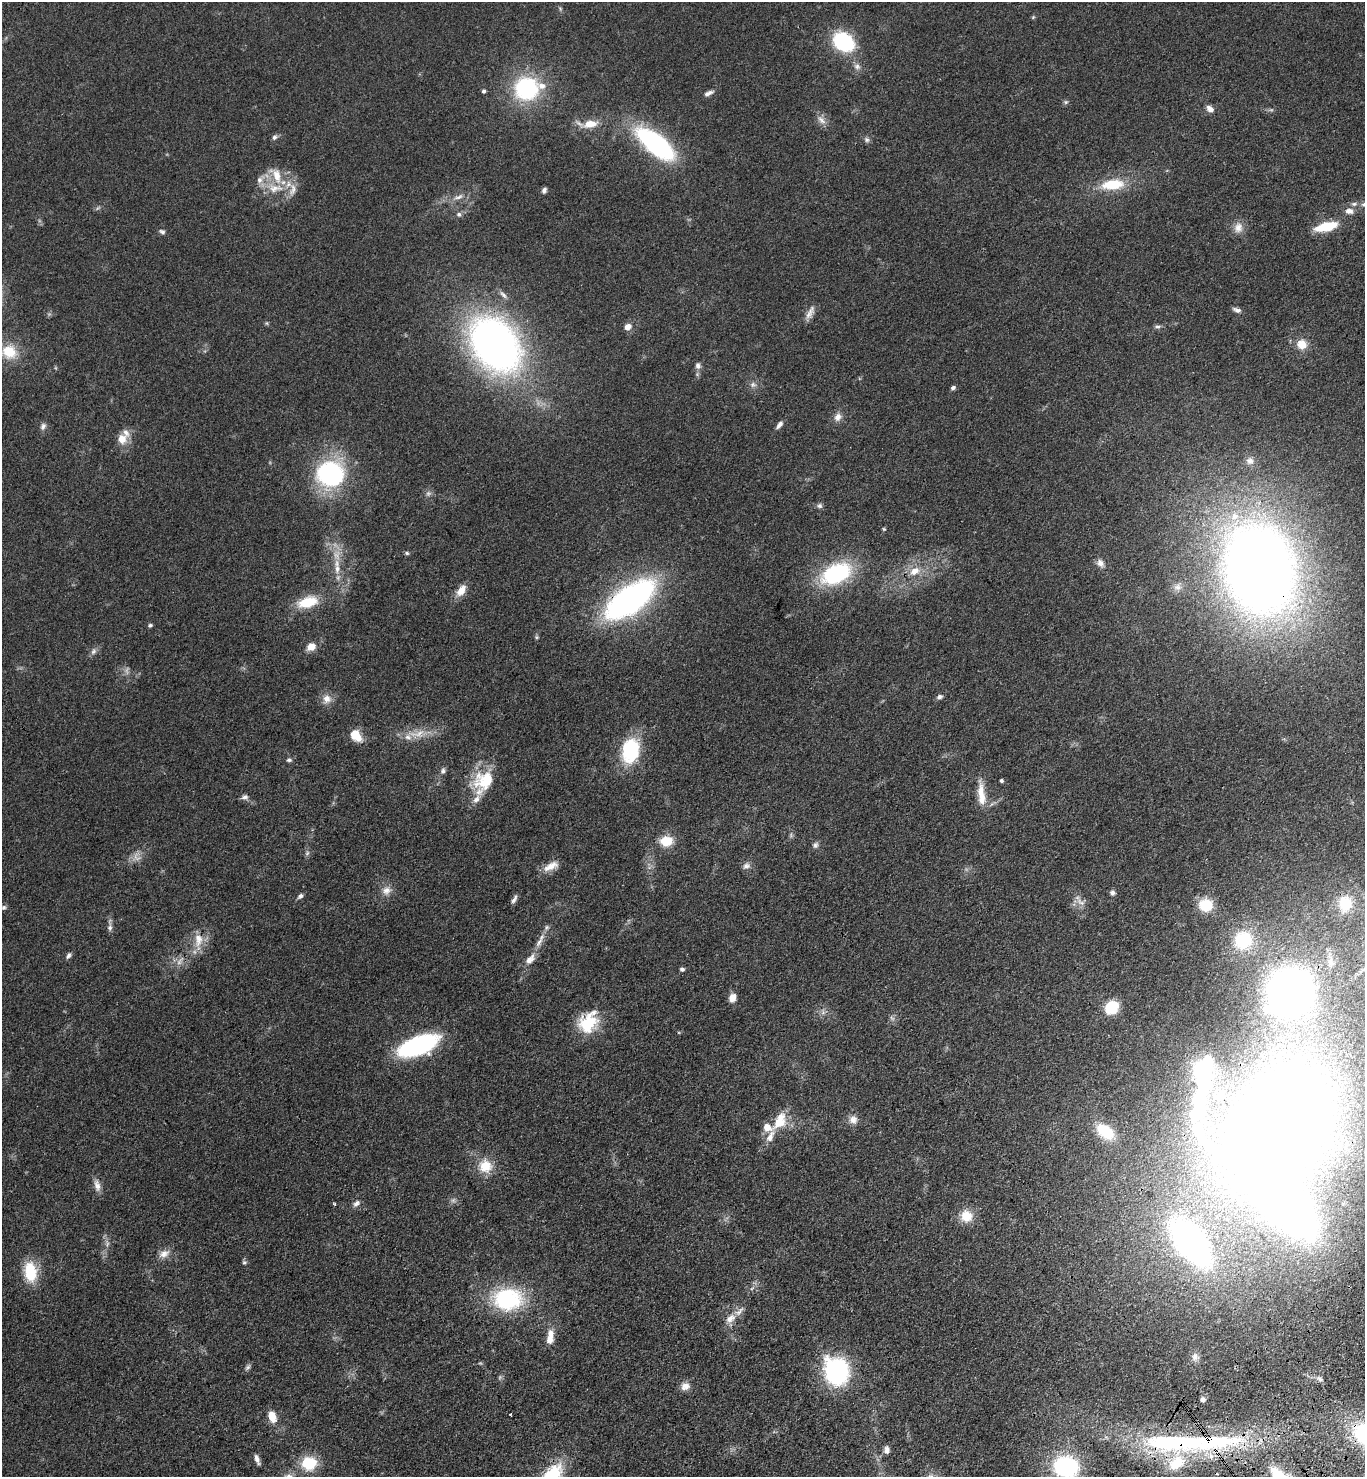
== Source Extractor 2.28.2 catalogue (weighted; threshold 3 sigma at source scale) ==
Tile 6 of 4 x 4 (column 2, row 2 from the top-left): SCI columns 1735-3097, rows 3044-4518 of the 6055 x 6086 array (HDU 1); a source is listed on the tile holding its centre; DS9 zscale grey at full resolution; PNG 1367 x 1479 px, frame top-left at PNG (2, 2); no overlay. Shown black and unused: <1% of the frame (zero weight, under 3 of 4 exposures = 6% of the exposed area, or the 3 px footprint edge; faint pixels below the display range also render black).
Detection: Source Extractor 2.28.2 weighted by HDU 2 'WHT'; one run over the whole footprint, this tile lists its part. Background 0.0995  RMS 0.0068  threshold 0.0306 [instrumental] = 3 sigma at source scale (4.5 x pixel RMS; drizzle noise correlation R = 1.50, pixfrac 1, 0.05/0.05 arcsec/px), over >= 5 px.
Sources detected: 160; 11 too faint to see at this stretch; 3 inside a brighter object's white glare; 1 cosmic-ray / hot-pixel residue — not listed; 17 inside a brighter listed object's ellipse — not listed separately; the other 128 listed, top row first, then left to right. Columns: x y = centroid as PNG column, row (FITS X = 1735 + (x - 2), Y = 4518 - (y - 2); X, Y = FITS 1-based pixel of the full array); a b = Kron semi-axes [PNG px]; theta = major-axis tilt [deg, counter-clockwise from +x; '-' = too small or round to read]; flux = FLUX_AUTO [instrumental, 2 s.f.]
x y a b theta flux
1033 17 5 4 - 0.8
843 42 15 12 -34 73
857 66 9 8 - 3.1
526 88 27 26 - 65
484 91 5 4 - 1.6
708 93 13 5 25 3
1066 102 7 5 21 1.3
1210 109 10 7 -44 3.7
821 120 14 7 -39 4.2
590 124 18 9 9 11
274 137 7 6 - 1.9
867 140 8 6 -45 1.9
656 144 29 12 -39 160
276 175 28 14 -64 16
1113 184 23 11 6 24
275 188 27 13 -2 16
544 190 7 5 65 1.9
459 197 16 6 22 3.9
1354 204 9 5 9 2.2
1364 204 9 7 -7 2.6
1349 211 11 8 -6 4
459 214 7 6 - 1.9
1238 227 15 12 77 6.3
1326 227 23 9 14 23
162 232 8 6 -24 1.7
503 295 13 5 -49 2.8
1237 310 11 5 -21 2.6
810 312 21 7 59 4.7
628 327 8 7 - 5
1157 327 8 5 -1 1.6
495 344 47 33 -54 400
1302 344 14 12 -25 9
9 352 21 18 -21 18
698 366 9 7 -81 2.7
753 385 9 7 -24 2.6
953 388 5 4 - 1.8
838 417 12 10 59 4.5
779 425 10 5 51 2.8
43 426 10 7 68 2.5
122 439 11 10 - 8.6
1250 461 11 10 - 4.4
330 474 28 26 14 93
819 506 7 7 - 1.8
884 529 5 4 - 0.78
407 553 6 4 -17 1.2
1100 563 11 8 -56 3.6
337 569 15 8 84 6.1
1259 570 78 57 -75 920
914 571 15 10 29 8.8
836 573 35 20 26 64
1178 587 11 9 -11 4
461 590 17 9 54 7
630 599 42 19 35 260
308 602 25 13 17 20
150 625 5 4 - 1.3
536 637 6 5 - 0.98
311 647 10 9 - 6.7
93 651 10 7 57 2.5
939 697 8 6 19 1.9
327 699 12 12 - 5.9
417 734 29 11 7 13
356 735 15 10 -50 11
630 751 22 16 78 52
289 760 8 5 9 1.6
443 771 9 7 76 2.1
484 781 31 23 52 30
1001 781 4 3 - 1.3
981 792 24 10 89 9.7
245 797 10 7 15 2.4
666 841 17 13 5 12
815 845 9 7 66 2.1
307 853 7 5 46 1.4
551 866 22 9 26 7.5
746 866 11 8 36 3.1
386 891 13 11 30 5.5
1112 893 7 6 - 2
300 896 8 5 43 1.9
514 899 12 5 64 2.4
1080 902 15 6 -42 4
1345 904 19 15 87 17
1206 905 14 12 -7 19
4 907 7 6 - 1.4
110 926 18 6 -89 2.9
198 940 22 12 84 11
1243 940 21 19 44 38
539 942 16 7 59 5.3
68 955 9 5 53 1.9
530 959 17 9 49 6.5
1330 963 12 8 -87 4.3
682 969 5 4 - 1.9
1290 991 35 34 - 410
732 998 9 7 73 5.8
1111 1007 10 8 40 35
823 1012 7 5 47 1.9
892 1018 8 4 -37 1.4
588 1022 27 20 54 27
418 1045 35 15 21 100
1203 1074 31 18 -79 48
853 1120 12 11 - 4.7
780 1121 25 15 59 16
1275 1127 129 83 53 1200
1105 1131 19 12 -37 22
485 1166 17 16 - 15
97 1185 17 8 -77 4.8
335 1204 5 3 - 0.66
356 1204 11 7 49 2.8
966 1216 13 13 - 13
1190 1242 44 23 -53 260
164 1254 16 9 23 5.4
244 1262 7 5 1 1.2
30 1272 24 14 -83 22
752 1288 6 4 20 1.1
508 1299 34 25 1 64
730 1318 15 10 35 6.6
551 1334 12 9 -88 5.8
1195 1357 11 8 86 3.1
247 1367 10 5 48 1.7
836 1371 19 16 -66 120
1320 1379 8 5 -37 1.7
685 1386 12 11 - 4.9
1202 1399 5 4 - 2.3
272 1416 12 8 -67 10
1173 1443 192 27 -1 150
887 1450 9 6 88 3.1
257 1459 13 5 -68 3
309 1463 18 16 6 22
1066 1466 17 14 -11 110
931 1476 11 4 -40 2.5
Overlapping masked pixels (flux is a lower limit): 4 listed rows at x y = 1259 570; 630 599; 1275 1127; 1173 1443
Isophote crosses this tile's border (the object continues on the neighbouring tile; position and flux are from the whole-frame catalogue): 4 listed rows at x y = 1364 204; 1275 1127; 1066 1466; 931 1476